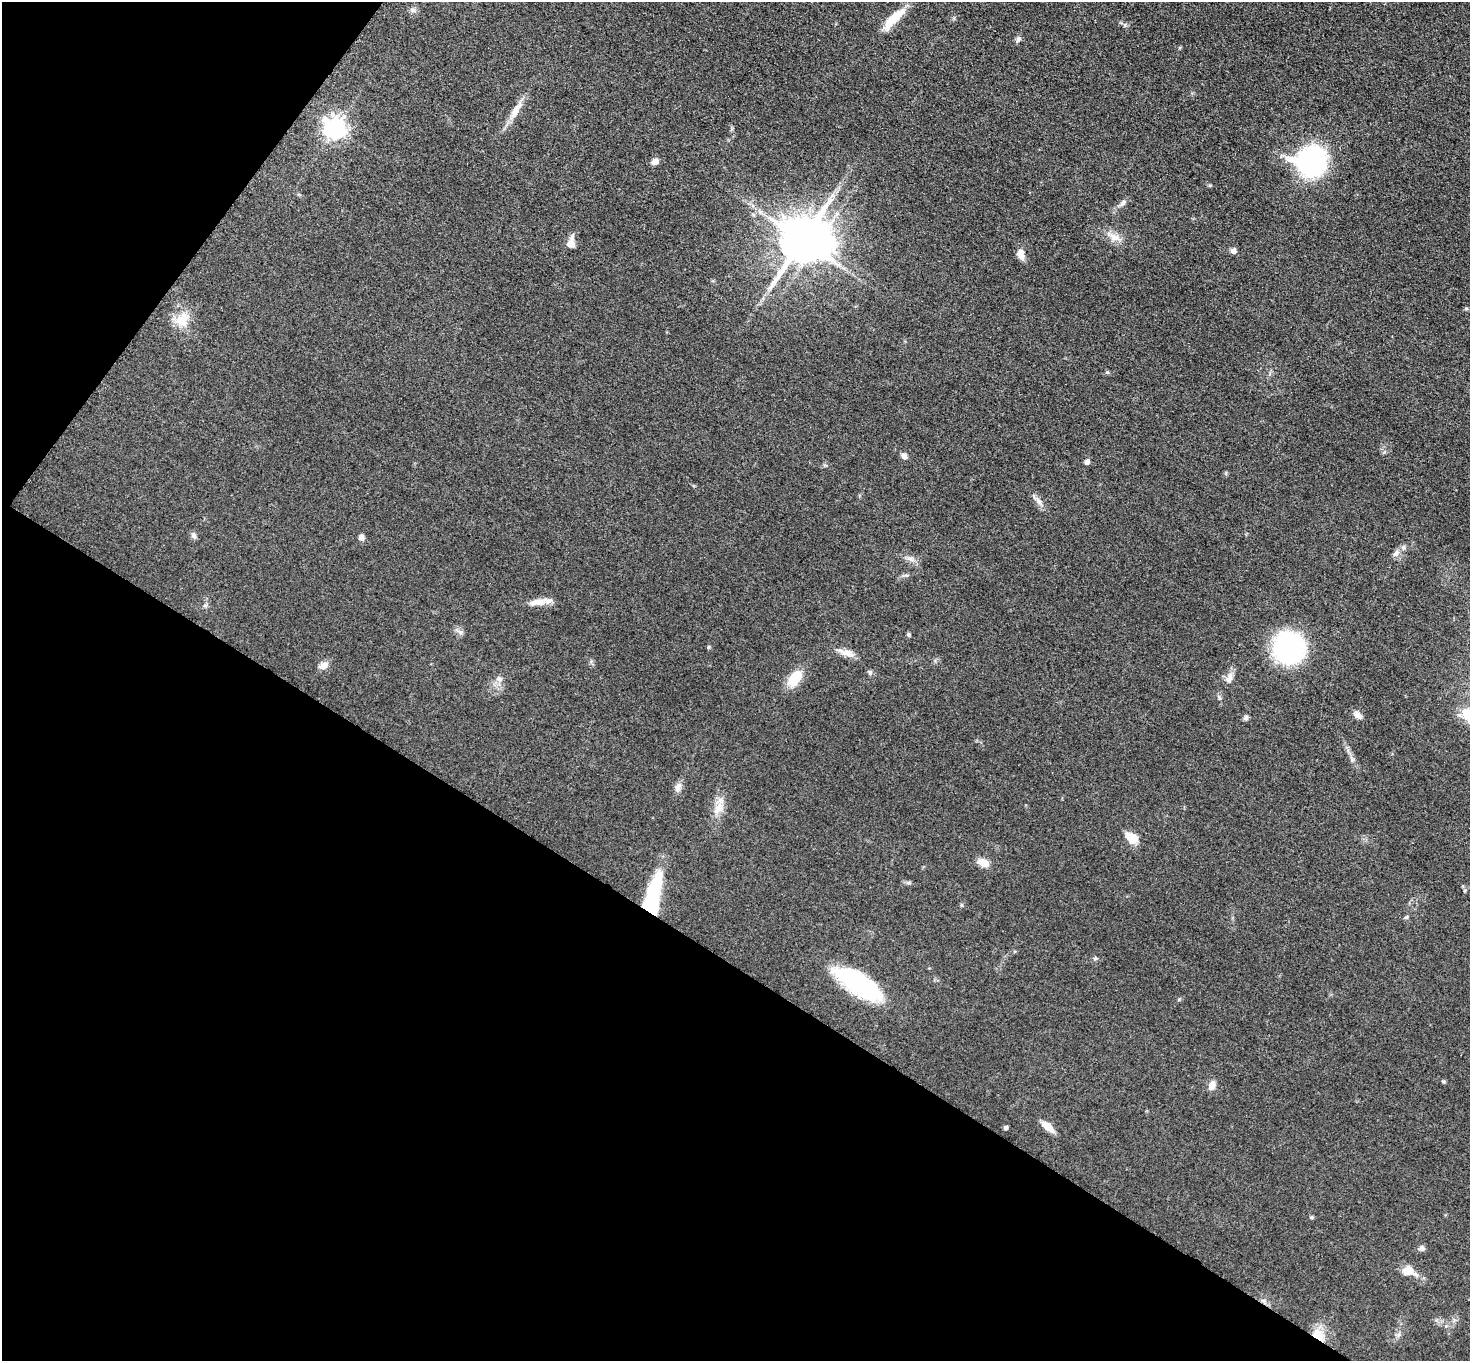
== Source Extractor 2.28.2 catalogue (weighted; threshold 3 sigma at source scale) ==
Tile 9 of 4 x 4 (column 1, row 3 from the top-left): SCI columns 13-1480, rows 1520-2878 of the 5892 x 5896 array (HDU 1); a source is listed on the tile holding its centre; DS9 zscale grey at full resolution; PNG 1472 x 1363 px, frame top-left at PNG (2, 2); no overlay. Shown black and unused: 34% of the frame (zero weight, under 3 of 5 exposures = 1% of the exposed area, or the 3 px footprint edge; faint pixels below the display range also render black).
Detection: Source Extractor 2.28.2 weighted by HDU 2 'WHT'; one run over the whole footprint, this tile lists its part. Background 0.0484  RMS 0.0054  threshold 0.0241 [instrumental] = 3 sigma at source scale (4.5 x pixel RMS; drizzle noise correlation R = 1.50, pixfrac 1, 0.05/0.05 arcsec/px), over >= 5 px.
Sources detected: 54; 1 inside a brighter object's white glare — not listed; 1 inside a brighter listed object's ellipse — not listed separately; the other 52 listed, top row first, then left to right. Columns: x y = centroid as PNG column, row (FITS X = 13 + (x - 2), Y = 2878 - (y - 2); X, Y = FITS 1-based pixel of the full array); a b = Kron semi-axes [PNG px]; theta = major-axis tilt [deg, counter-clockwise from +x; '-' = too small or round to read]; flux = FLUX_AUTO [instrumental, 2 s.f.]
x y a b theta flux
893 19 35 9 45 12
1018 39 9 6 63 1.5
515 111 27 8 60 6.9
335 128 8 7 - 330
655 161 8 6 23 3.1
1312 162 23 20 57 110
1123 203 11 6 48 1.9
1114 237 15 10 -26 5.1
802 240 13 10 66 2300
570 244 13 10 73 4.7
1233 251 6 5 - 2.8
1021 254 13 8 -75 4
1466 308 5 5 - 0.66
182 319 21 16 46 10
1107 372 5 4 - 0.69
904 456 7 6 - 2.4
1087 462 5 5 - 2.9
1038 501 11 7 -53 2.6
194 535 9 6 -76 1.6
361 537 7 6 - 2.5
1396 553 10 6 57 2.3
910 558 13 5 -35 2.3
537 602 27 8 5 5.8
205 606 6 5 - 1
460 632 8 6 -22 1.7
908 634 5 5 - 0.84
709 647 5 4 - 0.68
1289 648 33 32 - 65
847 653 22 8 -16 5.1
323 665 11 7 24 3.9
870 672 7 5 -70 1.1
795 678 19 11 54 13
1229 678 16 8 66 3.6
499 679 9 7 -19 2.2
1219 697 6 5 - 0.94
1357 715 11 8 -48 2.6
1468 715 27 14 -56 12
1246 717 7 6 - 1.3
678 787 14 8 67 2.8
718 808 20 10 60 6.5
1132 838 15 9 -37 8.5
983 863 14 9 -24 5
652 898 43 13 78 51
1406 917 6 4 33 0.7
859 984 51 18 -33 64
1212 1085 11 8 72 3.8
1048 1127 17 7 -40 5.8
1006 1128 5 5 - 1.1
1311 1217 5 4 - 0.7
1422 1248 8 7 - 1.7
1408 1271 15 11 6 6.3
1318 1335 17 11 -49 10
Overlapping masked pixels (flux is a lower limit): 2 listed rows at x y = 652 898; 1318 1335
Isophote crosses this tile's border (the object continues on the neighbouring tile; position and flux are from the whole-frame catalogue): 1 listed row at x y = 1468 715
Unlisted compact peaks at least as high as the median listed source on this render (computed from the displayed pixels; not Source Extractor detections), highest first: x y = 1443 1081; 1179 999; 909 883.